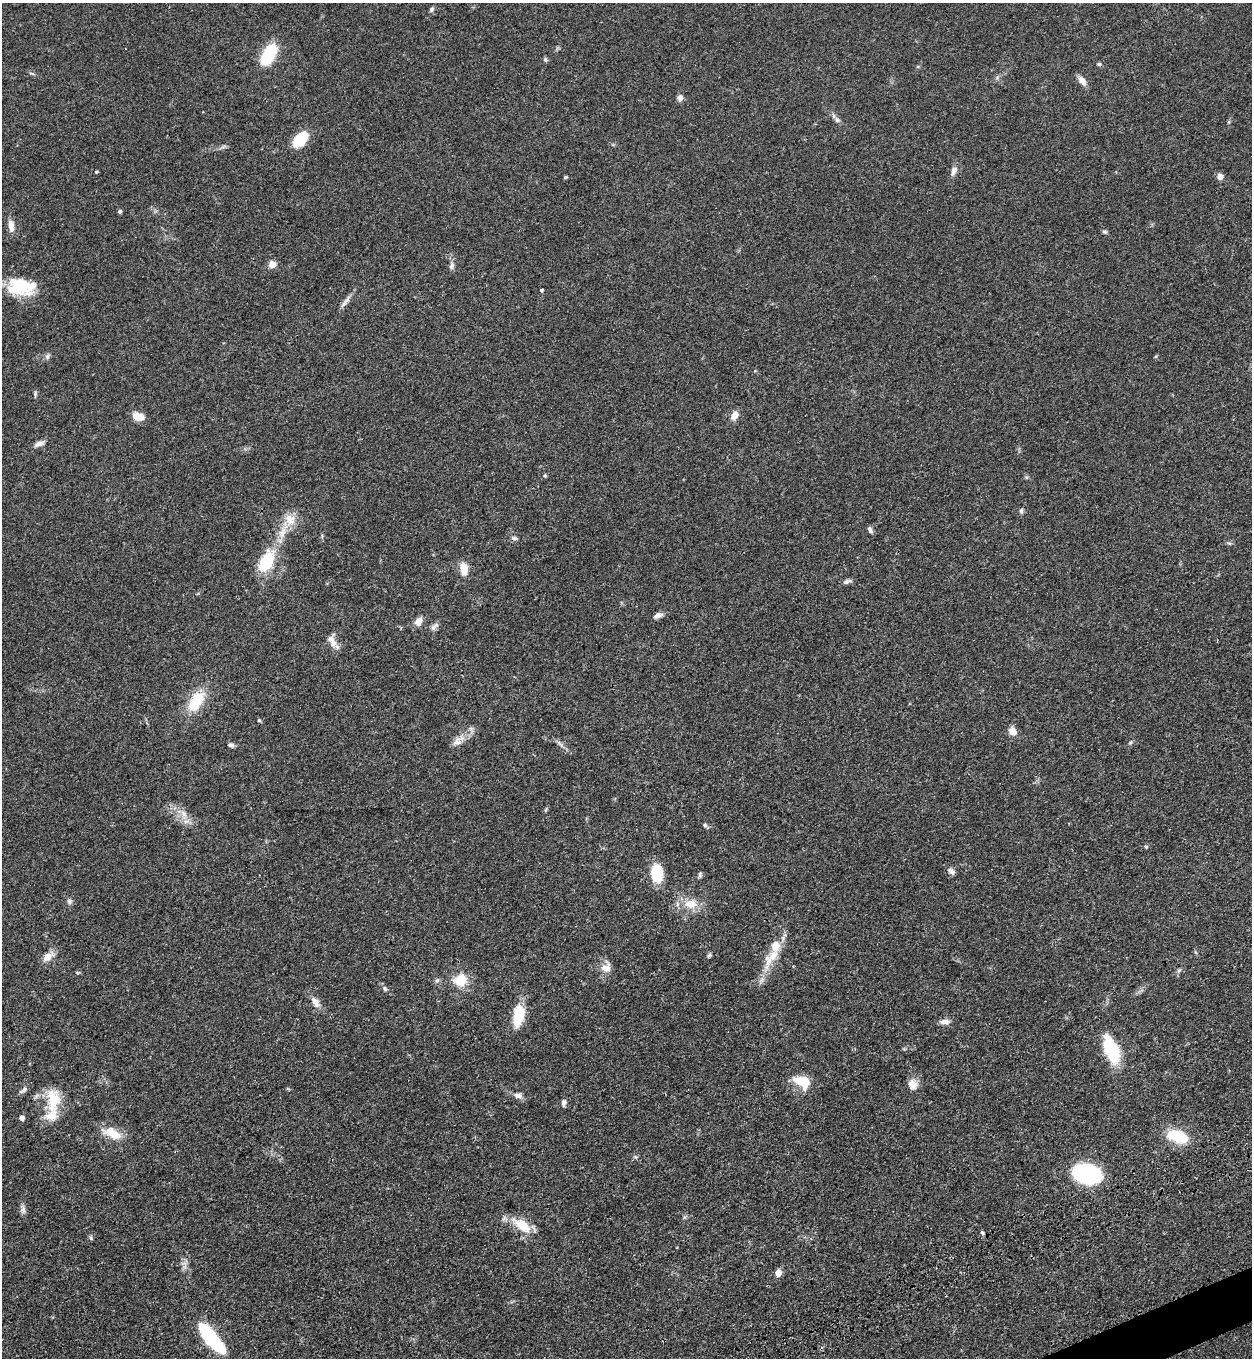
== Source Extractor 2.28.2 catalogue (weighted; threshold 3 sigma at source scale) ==
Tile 6 of 4 x 4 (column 2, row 2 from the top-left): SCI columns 1709-2958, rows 2901-4256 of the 5704 x 5798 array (HDU 1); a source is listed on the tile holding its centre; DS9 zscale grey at full resolution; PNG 1254 x 1360 px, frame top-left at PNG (2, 3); no overlay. Shown black and unused: <1% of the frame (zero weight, under 3 of 4 exposures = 11% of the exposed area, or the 3 px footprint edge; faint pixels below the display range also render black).
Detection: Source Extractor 2.28.2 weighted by HDU 2 'WHT'; one run over the whole footprint, this tile lists its part. Background 0.0514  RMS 0.0041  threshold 0.0187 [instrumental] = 3 sigma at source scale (4.5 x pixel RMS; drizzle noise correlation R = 1.50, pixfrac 1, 0.05/0.05 arcsec/px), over >= 5 px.
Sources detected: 86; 1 inside a brighter object's white glare — not listed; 3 inside a brighter listed object's ellipse — not listed separately; the other 82 listed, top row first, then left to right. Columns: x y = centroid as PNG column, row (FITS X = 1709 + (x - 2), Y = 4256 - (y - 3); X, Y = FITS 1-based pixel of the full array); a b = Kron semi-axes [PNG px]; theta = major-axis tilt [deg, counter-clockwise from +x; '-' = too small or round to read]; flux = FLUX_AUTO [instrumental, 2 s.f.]
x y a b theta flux
432 9 7 5 65 0.86
268 55 17 9 60 25
545 60 6 5 - 0.71
1099 64 6 4 -2 0.62
32 73 9 3 -21 0.55
1082 81 13 7 -54 2.6
680 98 8 6 86 1.7
837 120 9 6 -74 1.2
300 139 15 9 47 18
954 170 12 7 68 2.2
96 172 4 4 - 0.39
1220 176 6 6 - 2.2
565 177 5 4 - 0.45
120 211 5 4 - 0.69
11 226 16 7 -84 3.1
1104 232 8 4 -8 0.63
272 264 8 8 - 2.7
452 266 10 6 82 1.4
19 286 27 22 -18 17
542 290 3 3 - 2
345 301 22 5 54 2.1
47 357 8 6 89 1
35 394 9 3 86 0.63
734 415 13 9 54 3
138 416 11 8 -14 5.1
39 444 14 6 19 1.9
545 476 5 4 - 0.55
1021 511 7 5 78 0.84
290 519 17 15 -50 6.3
870 530 8 5 -67 1.3
514 538 8 5 -15 0.91
1229 543 6 4 -18 0.57
266 561 33 16 62 16
464 569 16 9 -82 4.9
847 581 10 5 19 1.3
658 615 11 6 24 1.8
418 621 10 8 61 2.8
434 626 14 6 36 1.5
333 643 12 10 84 3.1
196 701 28 15 58 13
259 720 5 4 - 0.48
471 729 7 4 -72 0.9
1012 731 8 7 - 3.7
457 742 13 11 28 3
1130 743 6 4 45 0.55
231 745 7 5 -27 1.2
183 813 10 6 -71 2.4
705 825 6 5 - 0.84
1146 847 5 5 - 0.46
951 871 10 7 -41 1.7
657 873 18 11 -86 14
700 874 9 5 76 0.79
69 901 8 7 - 1
690 904 16 11 6 6.5
709 955 7 5 40 0.7
47 957 13 8 37 3.9
772 957 40 13 56 10
606 967 16 13 67 3.8
1179 970 6 5 - 0.69
78 972 6 3 19 0.41
460 980 14 12 22 9
385 989 7 5 -61 0.92
315 1002 14 8 -55 3.2
518 1016 23 11 81 13
945 1022 12 6 3 2.1
1111 1049 29 13 -67 22
802 1081 18 12 -26 10
913 1084 13 11 -52 3.4
21 1091 9 5 20 1.1
518 1095 12 7 -8 1.9
53 1100 32 18 -88 13
564 1103 8 5 85 1.4
22 1117 5 5 - 1.5
112 1133 25 12 -26 7.2
1177 1136 25 14 -17 13
1087 1174 16 11 -13 93
23 1209 9 8 - 1.4
522 1225 22 11 -36 10
982 1233 7 4 -70 0.69
91 1238 6 4 -71 0.57
778 1273 9 7 77 2.5
211 1339 37 11 -50 32